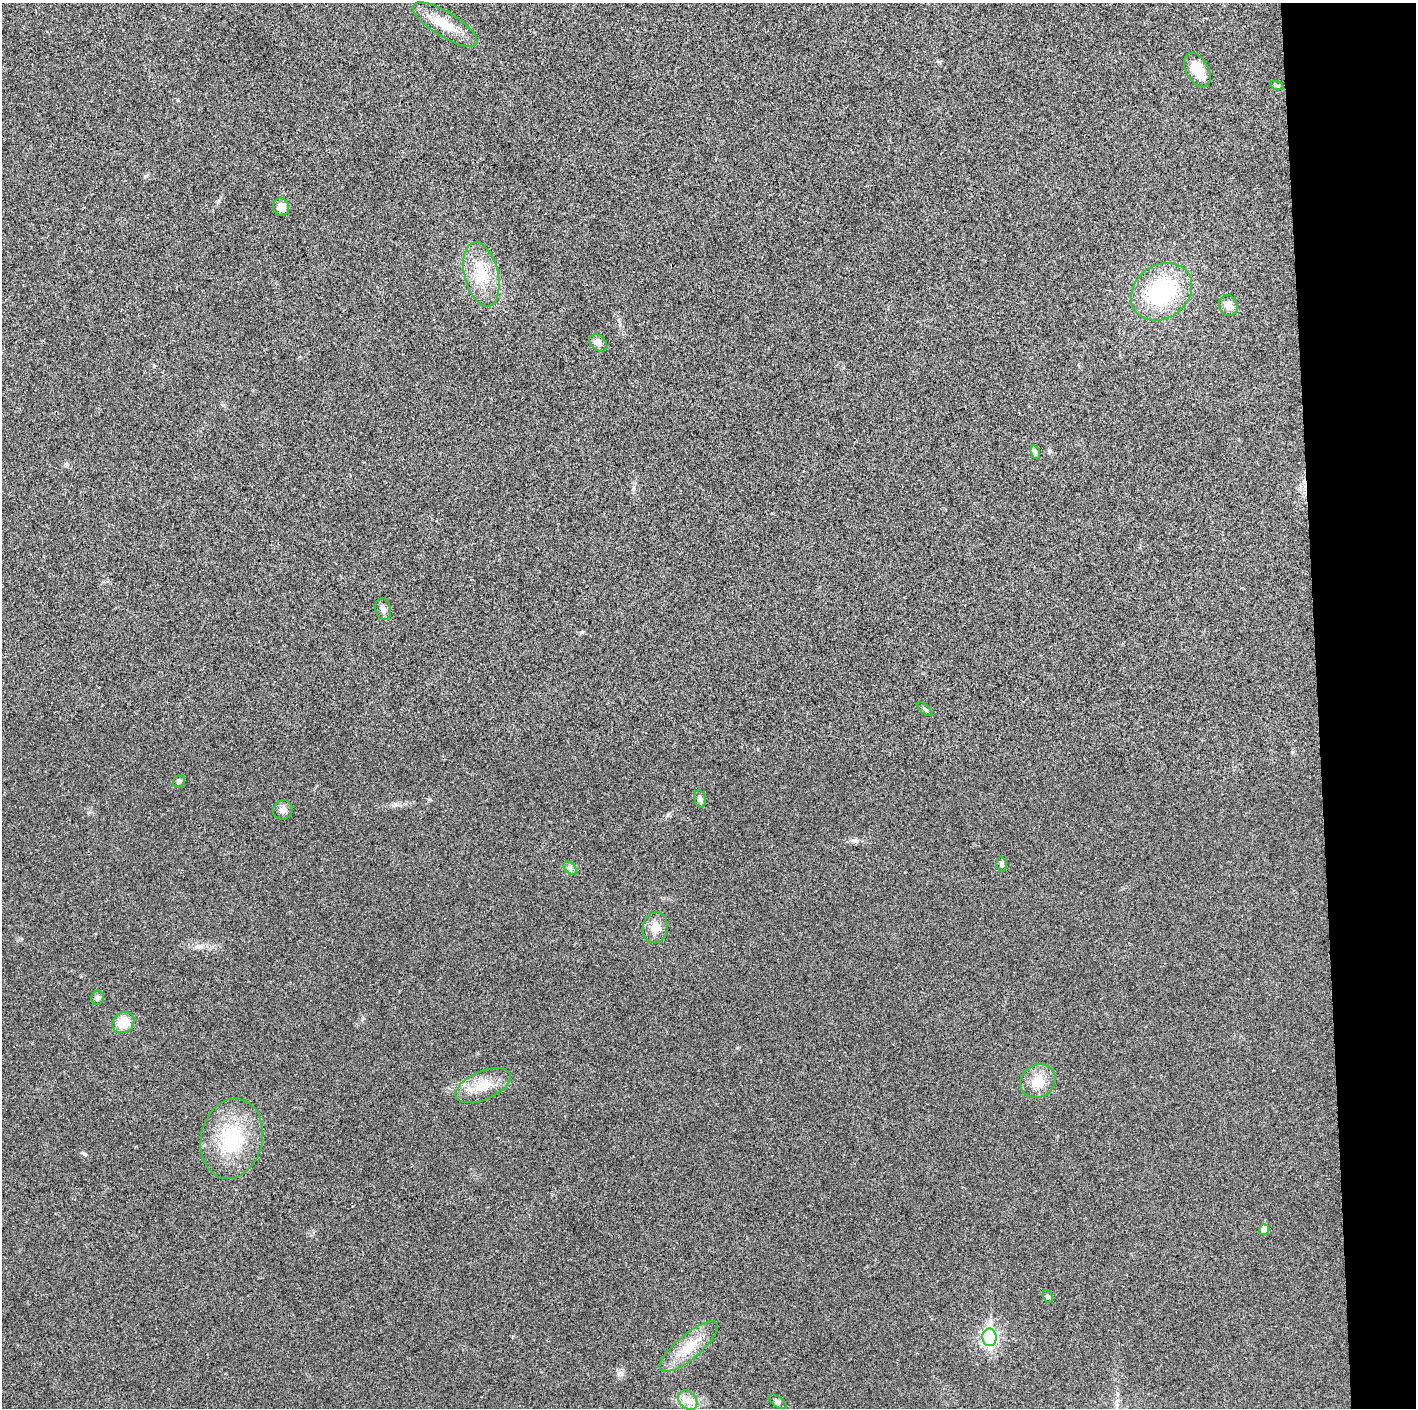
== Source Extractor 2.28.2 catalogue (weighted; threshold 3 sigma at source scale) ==
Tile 6 of 3 x 3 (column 3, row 2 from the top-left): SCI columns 2829-4242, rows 1411-2816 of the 4242 x 4224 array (HDU 1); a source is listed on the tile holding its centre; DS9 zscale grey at full resolution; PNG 1418 x 1410 px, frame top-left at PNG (2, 3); each listed source drawn as its Kron ellipse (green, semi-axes under 4 px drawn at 4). Shown black and unused: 7% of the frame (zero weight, under 3 of 4 exposures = <1% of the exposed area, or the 3 px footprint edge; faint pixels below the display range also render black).
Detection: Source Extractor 2.28.2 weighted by HDU 2 'WHT'; one run over the whole footprint, this tile lists its part. Background 0.0201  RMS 0.0055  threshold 0.0247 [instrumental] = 3 sigma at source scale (4.5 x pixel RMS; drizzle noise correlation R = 1.50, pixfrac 1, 0.05/0.05 arcsec/px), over >= 5 px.
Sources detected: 28; all 28 listed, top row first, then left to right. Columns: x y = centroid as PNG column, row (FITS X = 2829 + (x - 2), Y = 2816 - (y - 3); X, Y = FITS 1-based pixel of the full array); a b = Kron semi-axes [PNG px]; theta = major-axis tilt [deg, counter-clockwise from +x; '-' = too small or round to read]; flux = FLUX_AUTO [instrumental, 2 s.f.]
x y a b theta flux
445 24 37 12 -31 13
1197 70 18 11 -61 12
1277 86 7 4 -19 0.78
281 207 9 8 - 4.3
481 274 33 17 -76 19
1162 292 32 26 37 52
1228 305 10 9 - 3.4
598 343 10 7 -44 3.2
1035 452 7 4 -71 1.2
383 609 11 8 -75 2.3
924 709 10 3 -40 0.82
179 781 6 5 - 1.1
700 799 8 6 -78 1.7
283 810 10 9 - 2.6
1002 864 7 5 -84 1.1
570 868 8 5 -45 1.4
655 928 15 12 77 6.4
97 998 7 6 - 1.5
123 1023 11 10 - 9.6
1038 1081 18 16 33 9.5
483 1086 29 14 24 12
232 1139 40 30 77 38
1264 1230 5 5 - 4.4
1048 1296 6 4 -62 0.92
989 1337 9 7 -89 140
689 1347 36 12 40 14
688 1400 11 8 -45 4.1
777 1402 10 5 -35 1.3
Unlisted compact peaks at least as high as the median listed source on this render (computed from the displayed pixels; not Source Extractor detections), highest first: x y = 84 1154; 582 632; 622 1374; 66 464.